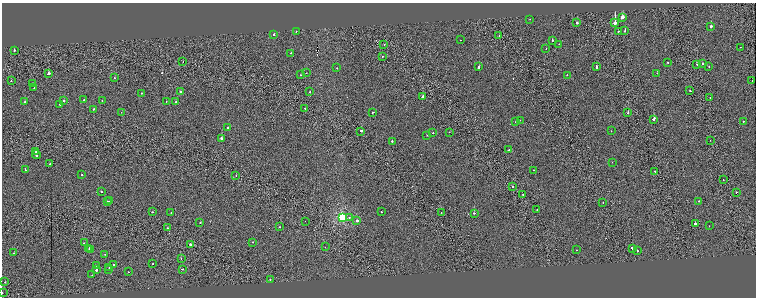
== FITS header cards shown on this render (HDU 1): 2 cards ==
NAXIS1  =                 1508
NAXIS2  =                  591

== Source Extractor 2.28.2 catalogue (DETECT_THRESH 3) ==
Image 1508 x 591 px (HDU 1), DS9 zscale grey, zoomed out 1/2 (1 PNG px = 2 x 2 image px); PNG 758 x 300 px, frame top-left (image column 1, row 590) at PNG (2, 3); each listed source drawn as its Kron ellipse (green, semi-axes under 4 px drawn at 4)
Background -0.00205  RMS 0.12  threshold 0.348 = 3 sigma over >= 5 px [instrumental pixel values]
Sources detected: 137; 11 cannot appear on this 1/2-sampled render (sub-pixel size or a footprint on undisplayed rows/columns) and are neither listed nor drawn; the other 126 listed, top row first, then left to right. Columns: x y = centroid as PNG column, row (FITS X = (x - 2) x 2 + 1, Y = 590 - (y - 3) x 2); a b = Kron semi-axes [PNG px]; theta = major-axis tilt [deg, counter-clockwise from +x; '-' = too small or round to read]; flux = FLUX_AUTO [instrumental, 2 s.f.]
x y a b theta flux
622 17 3 2 - 1100
530 19 2 1 - 18
577 23 2 2 - 270
615 23 2 2 - 5200
711 26 2 2 - 260
625 30 3 2 - 120
296 31 2 2 - 48
619 31 2 2 - 62
274 34 2 2 - 97
499 36 2 1 - 21
460 40 2 1 - 18
552 40 2 2 - 140
559 44 2 1 - 18
384 45 2 1 - 30
740 47 2 1 - 21
546 49 2 1 - 21
14 50 2 2 - 190
291 53 3 2 - 95
382 56 2 2 - 130
183 61 2 1 - 43
668 62 2 2 - 57
697 64 2 2 - 240
702 64 2 2 - 70
479 67 4 2 - 610
596 67 2 2 - 310
709 67 2 1 - 20
337 68 2 2 - 25
306 73 2 2 - 38
657 73 2 1 - 99
48 74 3 2 - 220
301 75 2 1 - 28
567 75 2 2 - 59
114 78 2 2 - 53
752 80 2 1 - 37
11 81 2 2 - 50
33 83 2 2 - 59
34 88 2 2 - 76
690 90 2 1 - 140
180 92 2 2 - 62
310 92 2 2 - 62
142 93 2 2 - 51
423 97 4 2 - 230
710 97 2 2 - 42
84 100 2 2 - 57
102 100 2 2 - 39
64 101 2 2 - 230
166 101 2 2 - 31
25 102 2 2 - 65
176 102 2 2 - 72
60 104 2 2 - 56
305 108 2 2 - 61
94 109 2 2 - 110
121 112 2 1 - 24
373 112 2 2 - 100
628 113 2 2 - 320
520 120 2 1 - 27
654 120 3 2 - 470
743 121 2 2 - 55
515 122 2 1 - 21
228 128 2 2 - 100
361 131 3 2 - 150
611 131 2 1 - 26
449 132 2 1 - 59
433 133 2 2 - 86
427 135 2 1 - 29
221 138 2 2 - 840
710 140 2 2 - 36
392 141 2 2 - 260
509 149 3 2 - 78
36 152 2 2 - 140
36 155 4 2 - 320
612 162 2 1 - 24
49 164 2 2 - 73
25 170 2 1 - 33
533 170 2 2 - 43
655 171 2 1 - 44
81 175 2 2 - 33
236 176 2 1 - 80
723 180 2 1 - 52
513 187 2 2 - 53
101 192 2 2 - 68
736 192 2 1 - 50
523 194 2 1 - 41
108 201 2 1 - 28
110 201 2 2 - 230
699 201 2 2 - 46
603 202 2 1 - 47
537 210 2 2 - 49
152 212 2 1 - 94
381 212 2 1 - 36
171 213 2 2 - 34
441 213 2 1 - 56
474 213 2 2 - 150
342 217 3 3 - 2400
349 217 2 2 - 37
305 221 2 1 - 27
357 221 2 2 - 230
200 223 2 2 - 70
695 224 2 2 - 440
709 226 2 1 - 37
280 227 2 2 - 120
167 228 2 1 - 46
253 242 2 2 - 46
84 243 2 1 - 68
190 244 2 2 - 37
325 247 2 1 - 6.2
632 248 3 2 - 500
89 249 2 1 - 29
91 250 2 1 - 10
577 250 2 2 - 34
637 251 2 2 - 82
14 253 2 2 - 25
105 254 2 2 - 40
181 258 2 1 - 46
153 264 2 2 - 57
97 265 2 2 - 51
114 265 2 2 - 54
109 268 2 2 - 37
182 269 2 2 - 53
96 270 2 2 - 330
108 270 2 2 - 71
128 272 2 1 - 31
92 275 2 2 - 38
270 280 2 1 - 47
5 282 2 2 - 49
2 293 2 1 - 12
At the frame edge (FLAGS 8, measured only in part): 1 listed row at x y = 2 293
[11 sub-pixel or undisplayed-footprint detections neither listed nor drawn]